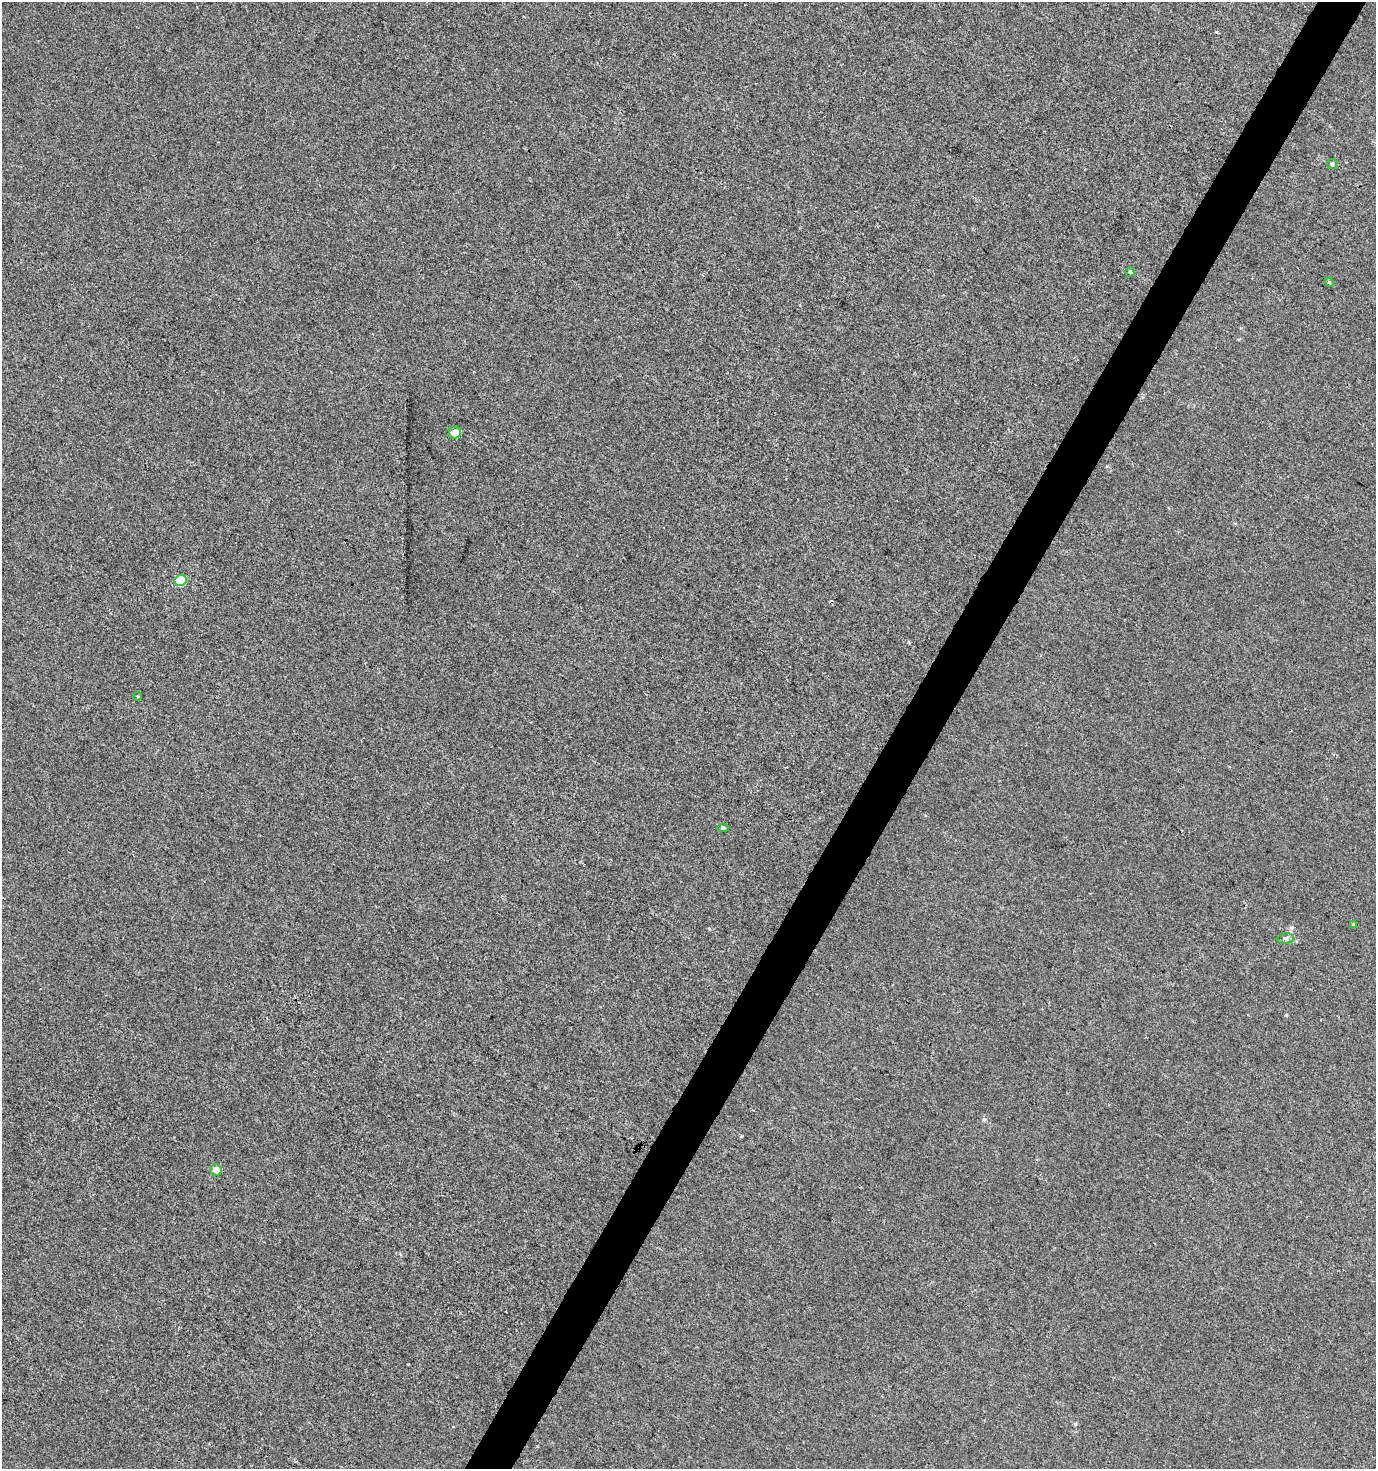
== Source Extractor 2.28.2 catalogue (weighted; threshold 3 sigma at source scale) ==
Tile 10 of 4 x 4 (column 2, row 3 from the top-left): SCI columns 1633-3006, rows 1469-2935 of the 5949 x 5877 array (HDU 1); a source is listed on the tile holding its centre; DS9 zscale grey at full resolution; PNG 1378 x 1471 px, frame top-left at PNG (2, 2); each listed source drawn as its Kron ellipse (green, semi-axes under 4 px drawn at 4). Shown black and unused: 3% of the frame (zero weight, under 3 of 4 exposures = <1% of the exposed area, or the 3 px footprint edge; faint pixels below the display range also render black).
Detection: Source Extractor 2.28.2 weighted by HDU 2 'WHT'; one run over the whole footprint, this tile lists its part. Background 6.35e-04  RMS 0.0034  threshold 0.0155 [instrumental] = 3 sigma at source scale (4.5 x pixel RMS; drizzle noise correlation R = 1.50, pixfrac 1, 0.0396/0.0396 arcsec/px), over >= 5 px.
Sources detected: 10; all 10 listed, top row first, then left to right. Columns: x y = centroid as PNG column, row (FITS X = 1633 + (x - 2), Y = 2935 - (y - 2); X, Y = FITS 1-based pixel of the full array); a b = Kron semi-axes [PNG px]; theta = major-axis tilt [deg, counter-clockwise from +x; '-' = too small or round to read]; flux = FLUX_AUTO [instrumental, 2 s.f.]
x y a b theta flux
1332 164 5 5 - 0.49
1130 272 4 4 - 0.56
1329 282 5 3 - 0.33
455 433 6 6 - 3.8
180 580 6 5 - 13
137 696 4 4 - 0.42
723 827 6 4 0 0.46
1353 924 3 3 - 0.88
1286 938 8 5 6 0.93
216 1170 6 6 - 2.8